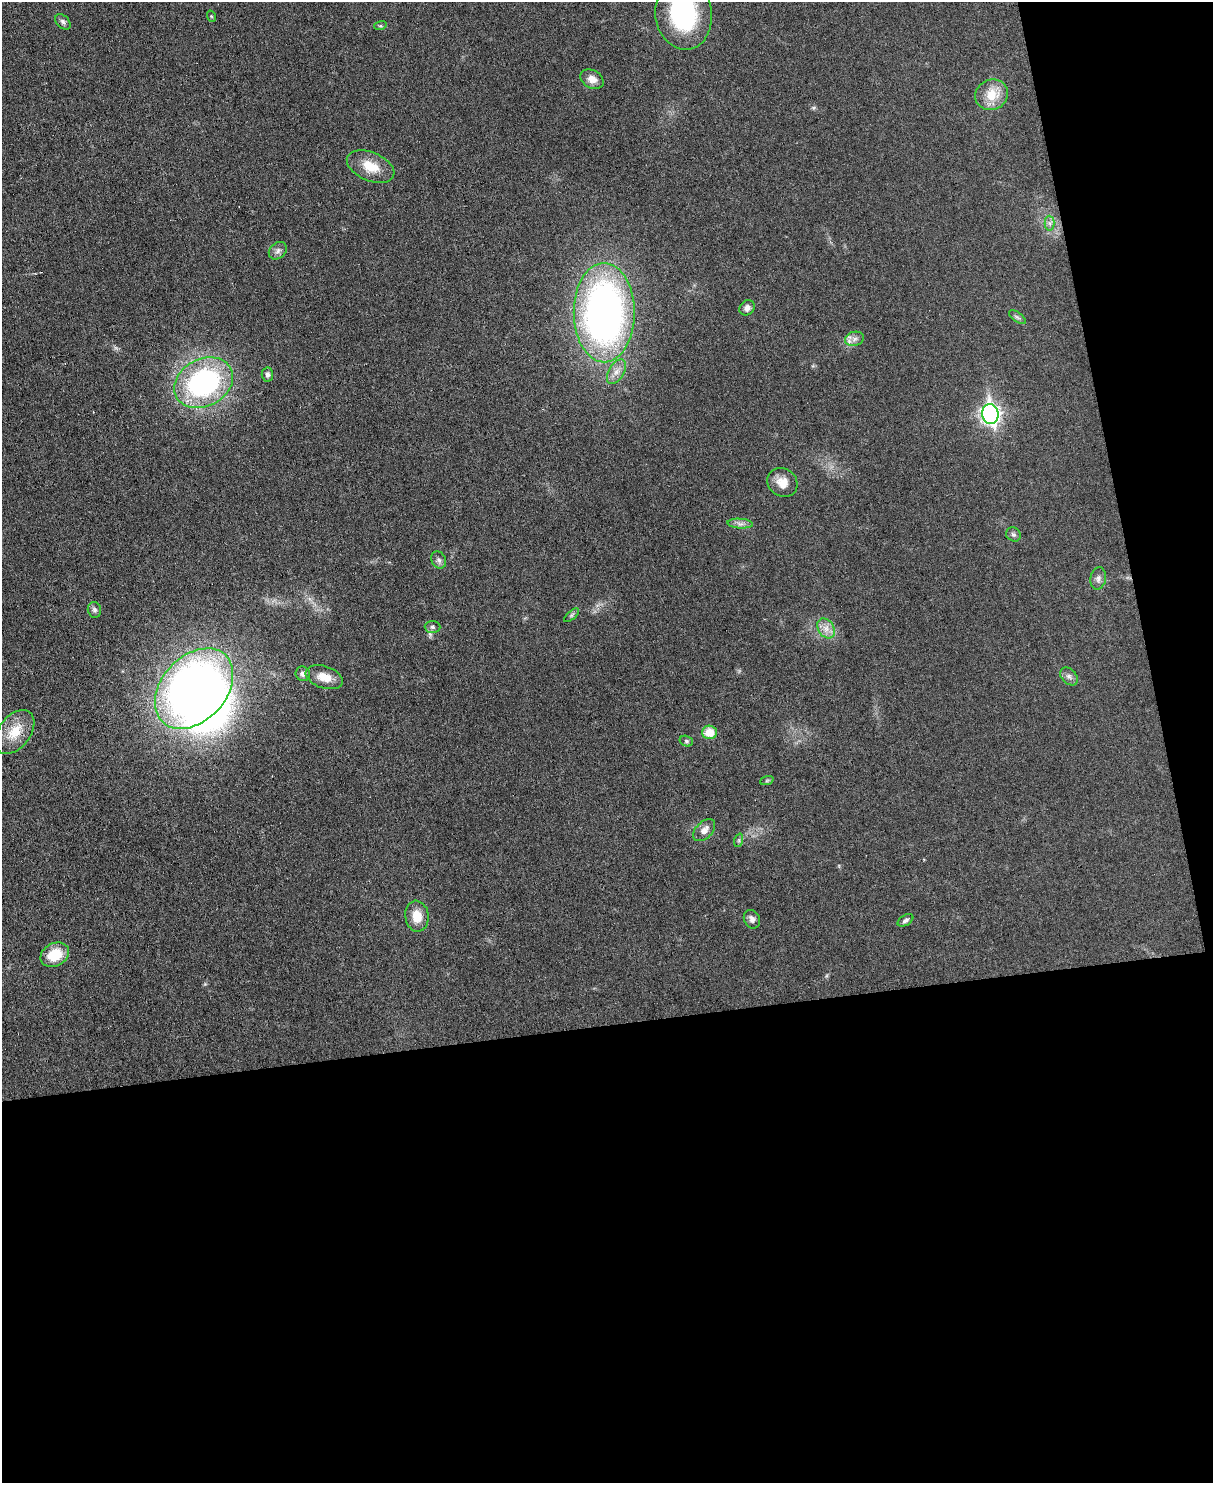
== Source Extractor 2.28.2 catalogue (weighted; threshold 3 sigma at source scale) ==
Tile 12 of 4 x 3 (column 4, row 3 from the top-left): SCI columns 3635-4845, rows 138-1618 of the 4847 x 4831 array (HDU 1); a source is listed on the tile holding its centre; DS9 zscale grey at full resolution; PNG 1215 x 1485 px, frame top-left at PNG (2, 2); each listed source drawn as its Kron ellipse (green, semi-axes under 4 px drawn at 4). Shown black and unused: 36% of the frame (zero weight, under 3 of 6 exposures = <1% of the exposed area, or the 3 px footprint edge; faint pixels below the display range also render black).
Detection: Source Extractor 2.28.2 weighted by HDU 2 'WHT'; one run over the whole footprint, this tile lists its part. Background 0.0265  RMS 0.0038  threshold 0.0153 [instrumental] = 3 sigma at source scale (4.09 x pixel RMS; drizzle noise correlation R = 1.36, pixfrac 0.8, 0.05/0.05 arcsec/px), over >= 5 px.
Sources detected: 41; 1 inside a brighter object's white glare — neither listed nor drawn; the other 40 listed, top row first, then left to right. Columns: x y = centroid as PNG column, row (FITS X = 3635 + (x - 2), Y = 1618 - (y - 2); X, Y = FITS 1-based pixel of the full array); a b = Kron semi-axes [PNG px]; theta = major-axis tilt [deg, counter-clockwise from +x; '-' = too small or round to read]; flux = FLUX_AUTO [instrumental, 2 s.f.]
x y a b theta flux
684 14 36 28 -82 40
211 16 6 3 -71 0.34
63 22 9 6 -47 1.1
380 26 6 4 17 0.47
592 79 12 9 -30 2.8
992 95 17 15 26 7.9
371 167 25 14 -23 7.9
1050 223 7 5 -89 1.1
278 251 10 7 42 1.4
747 308 8 7 - 1.7
604 313 50 30 -90 170
1017 317 10 4 -35 0.87
854 339 10 7 17 1.7
616 372 13 7 58 2.6
267 375 7 5 -85 1.1
204 383 31 23 28 69
990 414 10 8 -83 150
782 483 16 13 -35 4.4
740 524 13 5 -4 1.5
1013 534 8 6 -42 0.94
439 560 9 7 -62 1.3
1098 578 11 7 80 1.5
94 610 8 6 -73 1
572 615 9 4 42 0.67
432 627 8 6 -3 0.95
826 628 11 8 -57 2.6
303 674 7 7 - 1.1
1069 676 10 7 -45 1.4
324 677 19 11 -19 4.8
194 689 46 32 48 250
15 732 25 15 52 8.4
710 732 7 7 - 6.2
686 741 7 5 -16 0.65
767 780 7 4 20 0.51
704 830 13 8 45 2.6
739 840 7 4 72 0.6
417 916 15 11 -83 5.8
752 919 10 7 -60 1.6
905 920 9 5 33 0.97
55 955 15 11 27 9.4
Isophote crosses this tile's border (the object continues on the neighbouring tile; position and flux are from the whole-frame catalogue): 1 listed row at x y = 684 14